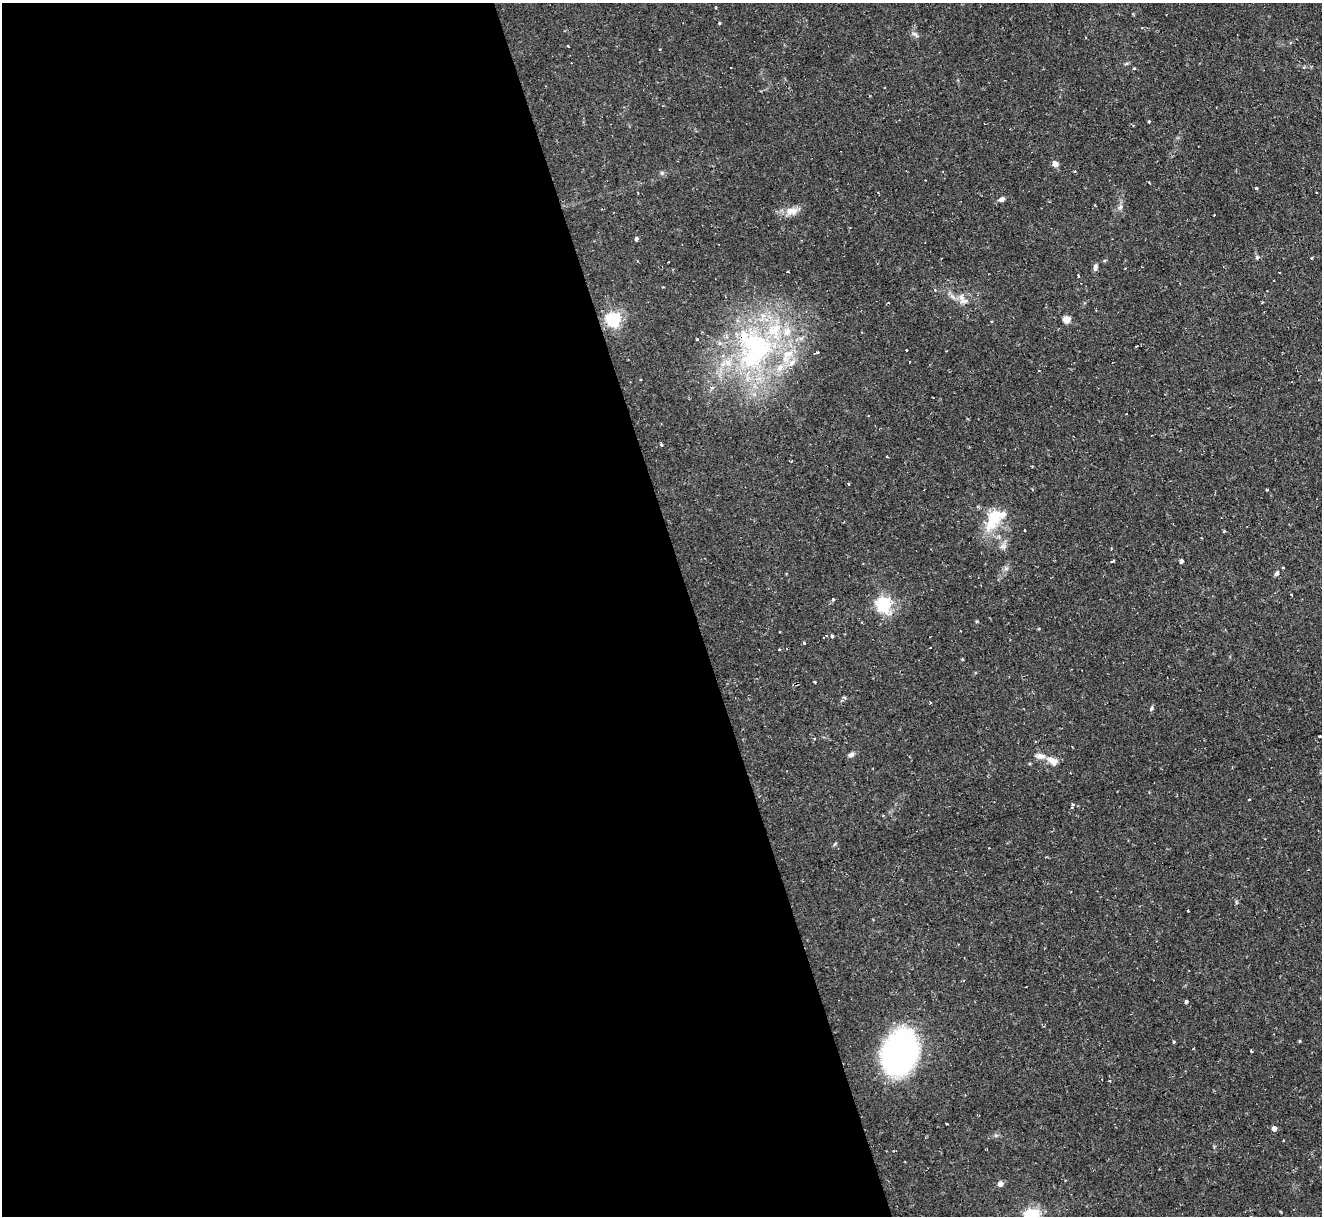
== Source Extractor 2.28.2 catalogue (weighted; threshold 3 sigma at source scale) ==
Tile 9 of 4 x 4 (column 1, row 3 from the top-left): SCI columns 1-1320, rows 1353-2566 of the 5279 x 5261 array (HDU 1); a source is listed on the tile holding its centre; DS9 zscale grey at full resolution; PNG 1324 x 1218 px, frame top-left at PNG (2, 3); no overlay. Shown black and unused: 52% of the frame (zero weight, under 2 of 3 exposures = <1% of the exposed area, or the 3 px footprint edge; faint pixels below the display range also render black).
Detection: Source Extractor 2.28.2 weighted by HDU 2 'WHT'; one run over the whole footprint, this tile lists its part. Background 0.126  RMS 0.0071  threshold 0.0318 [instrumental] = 3 sigma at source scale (4.5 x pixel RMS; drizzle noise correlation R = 1.50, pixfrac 1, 0.05/0.05 arcsec/px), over >= 5 px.
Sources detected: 79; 1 inside a brighter object's white glare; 6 cosmic-ray / hot-pixel residue — not listed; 8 inside a brighter listed object's ellipse — not listed separately; the other 64 listed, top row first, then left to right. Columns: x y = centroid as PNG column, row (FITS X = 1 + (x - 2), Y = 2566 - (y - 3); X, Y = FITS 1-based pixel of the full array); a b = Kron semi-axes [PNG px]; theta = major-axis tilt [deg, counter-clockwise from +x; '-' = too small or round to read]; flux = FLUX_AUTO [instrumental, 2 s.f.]
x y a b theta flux
716 7 3 2 - 0.99
719 23 3 3 - 0.67
915 34 12 5 -36 1.9
568 46 3 2 - 1.5
731 68 2 2 - 0.7
1134 69 3 3 - 1.2
1149 122 3 3 - 0.78
1055 164 5 4 - 7.3
662 173 6 5 - 1.3
1256 188 3 3 - 3.4
1002 199 7 5 19 2.4
1120 207 7 4 71 1.5
792 211 18 11 7 7.1
1214 215 2 2 - 0.62
636 239 4 4 - 1.9
1257 257 5 5 - 1.2
1311 258 3 3 - 0.67
668 262 2 2 - 0.49
1095 267 8 5 80 2.5
787 272 3 3 - 0.98
1078 276 3 2 - 1.1
961 297 12 8 -69 4.7
613 319 6 6 - 170
1067 319 5 4 - 18
906 350 3 2 - 0.87
756 353 71 53 81 170
816 353 5 3 - 1.3
909 362 2 2 - 0.45
1039 371 3 2 - 0.61
661 444 4 3 - 2
887 456 3 2 - 1.5
848 484 3 3 - 1.3
1267 489 3 3 - 1.6
992 520 30 15 72 24
1025 530 3 2 - 1
1224 531 4 3 - 0.7
1201 538 2 2 - 0.59
1003 546 9 7 25 2.7
1113 561 5 3 - 2.2
1181 561 4 4 - 2.1
1283 567 3 2 - 0.92
1277 573 7 5 57 1.6
833 600 4 4 - 1.5
883 604 6 6 - 180
832 635 3 3 - 2.1
804 643 3 3 - 1.6
930 648 2 2 - 0.77
779 649 3 3 - 1.6
844 697 6 3 -20 0.84
1151 709 7 4 59 1.1
1319 736 3 3 - 1.2
851 755 7 5 25 2.2
1052 761 15 9 -30 5.5
1249 799 2 2 - 0.7
1072 804 4 3 - 1.1
883 815 3 3 - 0.63
1186 1001 5 3 - 0.97
1299 1041 5 3 - 0.6
1174 1042 3 3 - 1.2
1251 1051 3 2 - 1.9
900 1053 29 22 67 290
1274 1128 4 4 - 3.9
1000 1183 4 4 - 6.3
1032 1216 6 6 - 210
Isophote crosses this tile's border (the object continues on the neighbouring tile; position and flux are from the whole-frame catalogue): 1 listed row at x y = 1032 1216